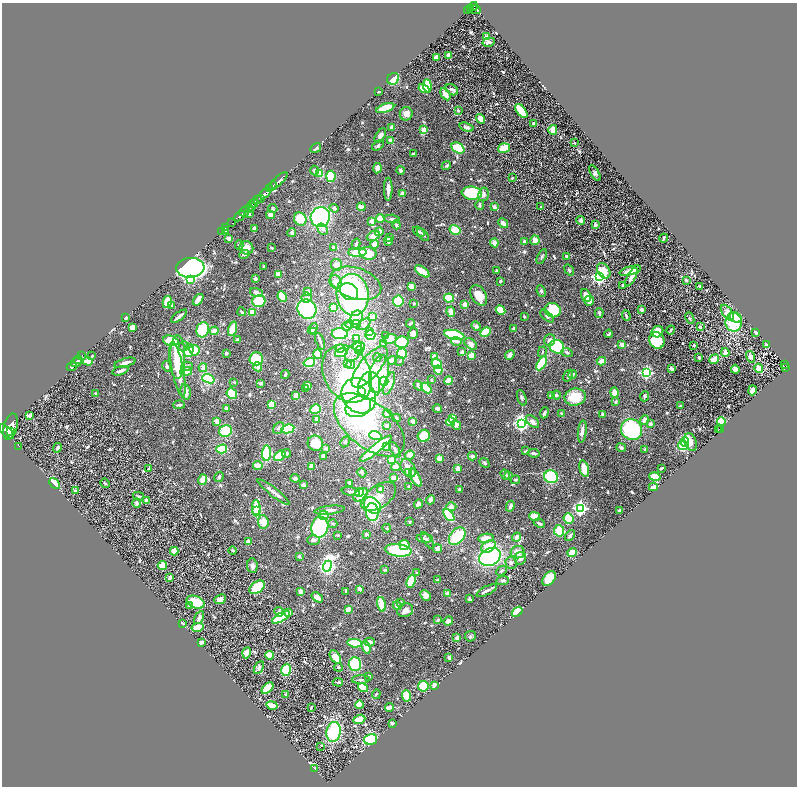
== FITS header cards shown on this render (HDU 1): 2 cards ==
NAXIS1  =                 1590
NAXIS2  =                 1568

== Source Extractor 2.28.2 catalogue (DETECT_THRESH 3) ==
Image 1590 x 1568 px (HDU 1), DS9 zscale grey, zoomed out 1/2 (1 PNG px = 2 x 2 image px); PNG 799 x 788 px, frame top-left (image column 2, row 1567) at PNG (2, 3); each listed source drawn as its Kron ellipse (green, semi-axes under 4 px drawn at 4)
Background 1.06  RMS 0.031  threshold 0.0925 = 3 sigma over >= 5 px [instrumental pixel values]
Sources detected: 837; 29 cannot appear on this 1/2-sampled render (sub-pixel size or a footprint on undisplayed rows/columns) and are neither listed nor drawn; of the other 808, the 500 brightest by FLUX_AUTO listed and drawn (308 fainter detections omitted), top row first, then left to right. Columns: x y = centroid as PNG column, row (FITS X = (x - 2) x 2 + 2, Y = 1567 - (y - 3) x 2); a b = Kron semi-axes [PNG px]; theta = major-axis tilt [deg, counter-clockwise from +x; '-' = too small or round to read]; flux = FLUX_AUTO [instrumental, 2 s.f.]
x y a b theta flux
474 6 4 2 - 1300
470 9 3 2 - 590
468 10 3 2 - 480
475 10 5 3 - 1200
487 37 3 3 - 77
489 42 6 3 12 18
448 56 4 3 - 36
436 57 3 3 - 47
393 79 6 5 - 120
427 86 7 3 -84 210
424 89 5 3 - 140
452 90 7 5 -37 30
378 91 3 2 - 11
445 94 7 3 -59 53
385 108 9 4 19 200
458 110 3 3 - 8.9
521 111 8 3 -53 190
406 114 7 6 - 41
481 119 5 4 - 57
534 124 4 3 - 19
391 127 3 3 - 26
466 127 7 4 -18 23
424 130 3 2 - 140
553 130 5 3 - 71
380 136 8 4 58 23
391 141 4 3 - 33
574 143 2 2 - 9.4
378 145 6 4 33 14
316 148 6 3 33 15
458 148 7 5 -35 220
504 148 6 4 20 120
414 154 3 3 - 16
446 166 5 3 - 8.7
377 168 5 4 - 39
314 170 5 4 - 15
401 170 4 3 - 19
595 173 8 4 -58 17
320 174 3 3 - 99
331 176 5 4 - 180
512 178 2 2 - 11
278 181 12 2 42 1300
273 186 5 2 - 3100
270 189 2 2 - 1100
388 189 11 3 90 44
265 193 6 2 39 6100
402 193 3 3 - 30
472 193 10 6 -7 350
483 194 7 5 77 25
260 198 3 3 - 2400
257 200 2 2 - 860
253 203 5 3 - 1500
480 205 5 3 - 13
251 206 3 2 - 720
541 206 2 2 - 12
361 207 4 3 - 35
494 207 4 3 - 22
249 208 4 2 - 1100
273 208 4 4 - 11
334 208 5 4 - 16
244 211 6 2 44 3100
249 214 2 2 - 9.5
270 215 4 3 - 37
239 216 6 3 41 3800
320 217 10 9 - 940
380 218 4 4 - 72
300 219 7 6 - 130
392 219 8 3 -5 17
581 220 4 4 - 18
372 221 3 3 - 51
232 223 2 1 - 60
503 223 5 4 - 24
595 224 3 3 - 25
396 225 4 4 - 12
226 228 2 1 - 59
254 229 3 2 - 51
323 229 6 4 -51 17
455 230 6 4 -32 100
225 231 3 3 - 30
221 232 2 1 - 39
379 232 4 3 - 88
419 232 6 3 -39 14
292 233 4 3 - 23
423 235 7 3 -49 12
373 236 7 4 27 42
229 238 4 3 - 37
389 238 4 4 - 15
664 238 4 2 - 14
535 240 5 4 - 48
388 241 4 4 - 17
524 242 4 3 - 14
494 243 4 4 - 30
356 244 6 3 77 15
374 244 4 4 - 36
239 245 5 4 - 9.6
246 248 7 6 - 60
271 248 3 2 - 8.8
334 248 3 3 - 34
357 252 9 4 2 120
368 253 8 6 -10 120
244 254 5 3 - 17
567 256 4 3 - 15
542 257 8 3 62 11
336 265 6 5 - 44
264 266 2 2 - 9.8
190 268 14 10 4 3900
569 270 6 3 -54 11
422 271 8 3 -35 100
497 271 3 3 - 11
604 271 8 5 -56 140
630 271 11 4 16 72
278 274 4 3 - 34
599 277 4 3 - 1800
631 277 10 3 63 32
191 279 4 4 - 86
255 279 3 2 - 22
686 280 3 2 - 14
500 281 3 2 - 9.5
336 282 7 6 - 71
356 283 26 15 -18 230
623 285 2 2 - 8.8
411 286 3 3 - 56
700 286 2 2 - 12
541 291 6 4 -66 10
307 292 4 3 - 51
349 292 9 8 - 380
257 293 7 3 -19 46
353 295 21 16 -84 1100
479 295 11 7 -59 91
586 295 6 4 -70 61
282 297 5 4 - 110
307 298 5 5 - 17
449 298 5 4 - 130
198 300 6 3 52 61
259 301 6 6 - 150
398 301 5 5 - 220
589 301 5 4 - 29
167 302 6 3 77 200
414 303 3 2 - 9
171 305 4 3 - 9.7
465 305 3 3 - 69
333 308 4 3 - 100
307 309 10 9 - 580
501 310 5 3 - 180
553 310 8 7 - 330
641 310 3 3 - 22
242 312 4 3 - 13
252 312 4 3 - 75
451 312 5 3 - 57
599 313 5 3 - 15
727 313 9 5 -55 63
179 316 9 2 36 26
524 316 3 2 - 10
547 316 8 4 -43 15
626 316 5 3 - 13
373 317 3 3 - 53
736 317 6 5 - 110
126 318 3 2 - 11
357 318 7 6 - 34
690 318 6 3 -66 10
734 322 9 8 - 260
410 323 4 2 - 16
350 324 4 3 - 19
356 324 4 4 - 58
364 324 7 4 38 19
347 326 5 4 - 12
476 326 5 4 - 17
132 327 4 3 - 36
700 327 2 2 - 17
513 328 3 2 - 14
232 329 7 4 73 93
313 329 6 3 51 23
203 330 8 6 73 300
671 330 4 2 - 11
214 331 4 3 - 68
314 332 3 3 - 16
369 332 3 3 - 42
485 332 5 4 - 140
657 332 6 5 - 120
756 332 2 2 - 90
340 334 8 5 -2 220
413 334 5 5 - 34
608 334 4 2 - 10
370 335 5 5 - 180
386 335 3 2 - 16
454 335 10 4 -13 390
356 338 4 3 - 22
390 339 7 4 13 79
237 340 4 3 - 13
550 340 6 5 - 26
171 341 8 5 -13 140
320 341 9 2 -70 16
456 341 5 3 - 24
657 341 8 7 - 220
402 342 7 5 14 210
384 343 3 2 - 21
471 344 7 4 -37 32
622 344 3 3 - 47
694 345 2 2 - 15
767 345 3 3 - 49
184 346 5 4 - 14
359 346 6 4 5 130
557 347 7 6 - 340
340 349 4 3 - 52
194 350 5 5 - 130
359 350 4 4 - 91
189 351 6 5 - 120
341 352 6 4 17 150
354 352 11 6 50 35
462 352 4 3 - 16
542 352 5 3 - 8.8
567 352 5 4 - 12
725 352 4 4 - 24
226 353 3 3 - 15
318 354 4 3 - 66
402 354 5 5 - 130
471 355 3 3 - 55
510 355 5 4 - 25
82 356 2 2 - 200
92 356 3 2 - 8.5
177 357 22 8 89 270
377 357 4 4 - 15
434 357 3 2 - 200
699 357 3 2 - 16
750 357 6 4 -73 25
256 359 7 6 - 150
714 359 5 3 - 93
78 360 4 2 - 3800
392 360 4 3 - 59
88 361 5 3 - 100
399 361 5 3 - 11
601 361 4 3 - 58
309 362 6 4 15 230
76 363 6 3 22 5400
125 363 11 3 16 39
542 363 8 3 59 230
347 364 4 3 - 33
437 364 5 4 - 130
351 365 4 4 - 15
785 365 2 1 - 30
167 366 5 3 - 19
187 366 6 4 4 14
72 367 5 3 - 3500
258 367 5 3 - 67
370 367 25 10 51 150
786 367 4 2 - 260
203 368 4 4 - 26
759 368 4 3 - 100
178 369 28 6 -79 110
672 369 4 2 - 15
735 369 4 3 - 55
438 370 4 4 - 84
120 371 8 3 17 28
186 371 6 4 4 76
646 373 3 3 - 1200
347 374 30 23 -61 430
379 374 19 9 77 370
573 374 4 4 - 13
285 375 4 2 - 16
568 376 6 3 57 8.8
208 379 6 4 -20 300
432 380 3 3 - 8.7
384 381 4 3 - 78
448 381 4 3 - 100
234 382 3 2 - 8.1
260 383 2 2 - 29
389 383 12 4 70 78
307 385 3 3 - 54
418 385 5 3 - 24
369 386 14 11 78 260
306 388 3 3 - 11
426 388 6 3 -42 150
752 390 5 4 - 23
186 392 8 5 -79 36
361 392 4 3 - 140
614 392 5 4 - 65
96 394 3 2 - 18
232 394 6 4 -49 170
296 395 3 3 - 47
552 395 3 3 - 20
556 395 4 4 - 11
359 396 19 16 -49 1800
645 396 5 3 - 11
575 397 10 8 8 160
522 398 8 4 -72 13
615 402 4 3 - 11
179 405 6 2 2 13
271 405 4 3 - 95
358 406 13 10 24 620
680 406 3 2 - 13
226 408 3 2 - 23
437 408 5 3 - 18
316 409 5 4 - 100
544 413 5 3 - 17
387 414 4 3 - 27
562 414 4 3 - 11
602 414 2 2 - 14
30 415 3 3 - 16
396 418 4 3 - 12
453 418 4 3 - 95
317 419 3 3 - 32
644 420 5 3 - 33
217 421 3 3 - 55
412 421 3 3 - 34
532 421 8 5 -42 36
721 421 4 3 - 220
451 422 4 3 - 96
521 423 4 4 - 2800
650 424 4 3 - 20
369 425 42 22 -39 730
456 425 5 4 - 36
387 426 3 3 - 35
11 427 13 6 76 15000
278 428 6 4 49 16
288 429 6 4 11 270
631 429 11 10 - 540
718 430 3 2 - 75
720 430 3 2 - 180
225 431 6 5 - 220
582 431 11 3 84 32
6 432 10 2 -44 5700
10 432 3 2 - 2000
375 436 6 3 -18 170
424 436 6 6 - 140
685 441 5 4 - 220
345 442 5 4 - 11
691 442 9 6 -69 35
315 443 8 7 - 97
19 446 2 1 - 28
386 446 3 3 - 48
683 446 5 4 - 150
57 448 5 4 - 17
326 448 3 3 - 18
621 448 5 3 - 12
222 449 5 4 - 170
376 449 20 4 38 310
645 449 3 3 - 11
395 450 8 4 -59 20
526 451 4 2 - 10
266 453 8 4 87 340
286 453 4 4 - 14
534 453 6 3 -8 23
410 455 5 4 - 34
280 456 6 4 36 180
323 456 3 3 - 26
472 456 4 3 - 20
439 458 4 3 - 34
391 460 4 3 - 85
484 463 5 3 - 12
258 465 5 3 - 72
311 466 3 3 - 60
396 467 5 3 - 67
408 468 10 6 -60 56
457 468 3 3 - 45
661 468 3 2 - 11
149 469 2 2 - 11
584 469 8 4 -75 90
408 472 4 3 - 8.6
362 473 5 4 - 12
505 475 5 4 - 15
508 476 4 3 - 8.5
219 477 5 3 - 14
415 477 10 3 -61 130
551 477 7 6 - 330
655 477 6 4 -13 75
295 478 4 3 - 18
393 478 3 3 - 46
203 480 5 3 - 96
515 480 5 3 - 9.5
55 483 6 3 -46 140
105 483 5 3 - 9
350 483 3 3 - 28
303 485 3 3 - 23
409 486 3 2 - 8.9
653 487 4 3 - 33
381 489 4 3 - 20
459 489 3 2 - 9.5
75 491 3 2 - 12
351 491 9 3 -11 15
273 492 20 3 -38 32
359 492 4 3 - 59
361 495 8 5 39 110
138 496 5 3 - 9.2
379 497 20 11 35 100
146 500 4 3 - 15
430 500 5 4 - 30
137 503 4 4 - 16
418 504 5 4 - 17
372 505 9 7 -39 430
510 506 5 3 - 26
451 507 5 4 - 36
256 508 8 4 -90 350
580 508 4 3 - 1600
329 510 15 4 6 32
620 510 4 3 - 21
257 511 4 3 - 140
372 512 9 6 -86 400
324 515 5 4 - 40
449 515 7 4 -52 240
535 516 5 3 - 97
568 519 5 5 - 230
263 522 6 5 - 70
409 522 3 3 - 10
333 523 4 4 - 12
539 523 6 3 -27 16
320 527 10 8 78 540
387 528 4 3 - 9.8
559 531 6 5 - 120
366 534 4 4 - 11
337 535 3 3 - 8.9
570 535 6 3 52 15
457 536 10 6 48 230
517 537 4 3 - 34
425 538 8 4 -5 14
486 538 8 4 7 74
313 540 6 5 - 18
428 540 10 4 -55 18
249 542 4 4 - 39
404 545 5 5 - 110
488 546 8 5 35 110
437 549 4 3 - 21
233 550 4 3 - 9.2
398 550 13 6 -7 390
174 551 4 4 - 47
518 552 7 6 - 48
572 553 4 3 - 120
299 556 3 3 - 13
490 557 11 8 23 1100
520 558 6 5 - 23
511 563 6 5 - 16
162 566 5 4 - 67
252 566 7 5 -83 18
327 566 5 4 - 2700
385 570 4 2 - 8.4
501 571 6 3 43 10
416 573 3 3 - 8.3
170 577 3 2 - 39
549 578 8 5 49 190
437 580 2 2 - 9.1
411 581 7 4 69 200
503 581 6 4 7 14
257 587 8 5 35 270
360 589 4 3 - 19
487 591 11 3 27 26
300 592 4 3 - 31
346 592 3 3 - 8
447 593 3 3 - 28
425 595 6 4 -47 41
317 597 6 3 -37 40
220 599 6 4 24 24
469 599 4 3 - 19
196 602 9 6 -24 150
401 603 3 3 - 14
382 604 7 3 -76 150
189 605 4 3 - 11
397 606 4 4 - 18
348 609 3 3 - 34
405 610 8 6 22 42
279 612 5 4 - 21
517 612 6 4 39 110
289 613 3 3 - 38
281 617 10 4 30 310
199 618 7 4 62 27
438 620 4 3 - 12
448 621 5 4 - 19
182 623 3 3 - 10
198 627 6 4 11 80
470 636 5 5 - 9.6
457 638 3 3 - 19
201 642 3 2 - 36
370 642 5 3 - 35
355 643 7 3 -4 230
366 647 6 4 -71 56
247 653 6 4 71 39
269 655 4 4 - 86
335 657 7 4 -56 75
449 658 3 3 - 15
355 664 7 6 - 220
338 667 4 4 - 11
259 668 7 4 60 18
286 670 6 4 73 200
368 676 4 3 - 9.3
361 679 9 3 3 11
338 682 5 2 - 9.9
434 685 2 2 - 96
423 686 5 5 - 130
363 687 5 4 - 140
268 688 7 4 42 130
286 694 3 2 - 12
376 694 5 3 - 9.9
407 696 5 4 - 100
272 705 5 3 - 100
359 705 4 4 - 79
311 707 3 2 - 9.3
390 707 4 3 - 32
359 719 6 4 23 70
392 723 3 2 - 8.5
334 732 10 7 81 460
371 739 6 5 - 420
321 746 2 2 - 37
315 768 4 3 - 11
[308 fainter detections neither listed nor drawn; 29 sub-pixel or undisplayed-footprint detections neither listed nor drawn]